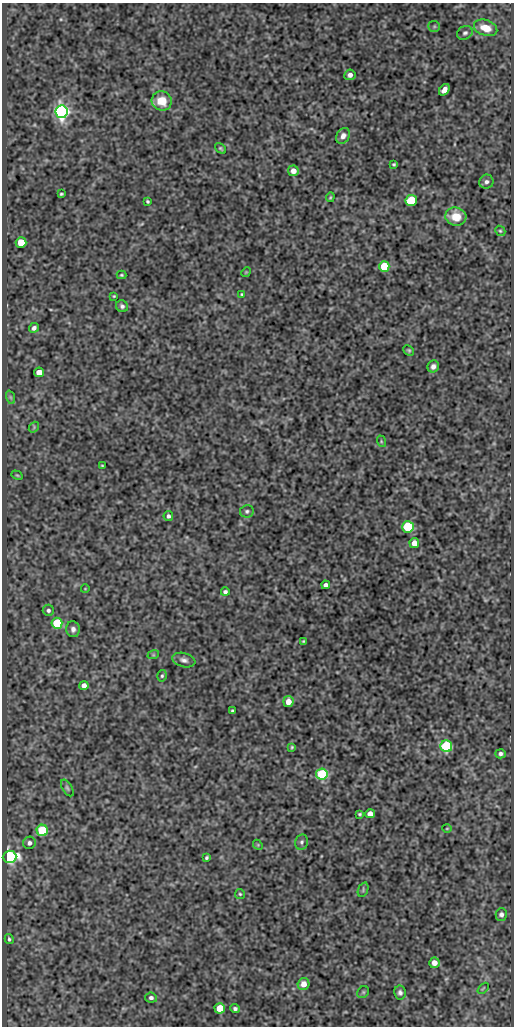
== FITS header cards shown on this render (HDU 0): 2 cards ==
NAXIS1  =                  512
NAXIS2  =                 1024

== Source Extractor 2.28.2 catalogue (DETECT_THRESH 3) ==
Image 512 x 1024 px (HDU 0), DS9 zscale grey, 1 PNG px = 1 image px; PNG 516 x 1028 px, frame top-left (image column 1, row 1024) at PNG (2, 3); each listed source drawn as its Kron ellipse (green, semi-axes under 4 px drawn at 4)
Background 82.5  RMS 0.54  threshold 1.63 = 3 sigma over >= 5 px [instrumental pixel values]
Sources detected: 77; all 77 listed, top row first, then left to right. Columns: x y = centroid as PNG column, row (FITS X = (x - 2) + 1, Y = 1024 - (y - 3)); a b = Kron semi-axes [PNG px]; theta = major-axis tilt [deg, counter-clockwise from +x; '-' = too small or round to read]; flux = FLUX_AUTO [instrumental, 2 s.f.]
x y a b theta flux
434 26 6 5 - 59
486 28 12 8 -19 600
465 33 8 6 28 100
350 75 6 5 - 160
444 90 6 4 53 210
162 101 10 9 - 700
62 112 6 6 - 15000
343 136 8 6 59 180
221 148 6 4 -39 54
394 164 3 3 - 50
293 171 5 5 - 270
486 182 7 7 - 120
61 194 4 3 - 51
330 197 5 3 - 42
411 200 6 5 - 1400
147 201 3 3 - 48
456 217 10 9 - 720
500 231 5 4 - 54
21 242 5 5 - 920
384 266 5 5 - 1500
246 272 5 4 - 36
121 275 5 3 - 48
242 294 3 3 - 38
114 296 3 3 - 34
122 306 6 6 - 97
34 328 5 4 - 120
409 350 6 4 -44 55
433 366 6 5 - 140
39 372 5 4 - 430
10 397 7 4 -71 61
34 427 6 4 50 50
381 441 6 3 -73 45
102 466 3 2 - 35
17 475 6 4 -29 45
247 511 7 6 - 84
168 516 5 5 - 98
408 527 6 5 - 3000
414 543 5 5 - 310
326 585 4 4 - 120
85 589 4 3 - 26
225 592 4 4 - 88
48 610 6 5 - 96
57 623 5 5 - 2100
73 629 8 7 - 160
303 641 3 3 - 41
153 655 6 4 18 40
184 660 12 7 -14 160
162 676 6 4 73 63
84 685 4 4 - 190
288 701 5 5 - 330
233 711 4 3 - 67
446 746 6 6 - 4100
292 747 4 3 - 45
500 754 5 4 - 100
322 774 6 6 - 3000
67 788 9 5 -58 82
360 814 3 3 - 51
370 814 5 4 - 280
447 828 5 3 - 32
42 830 5 5 - 2100
301 842 8 6 79 96
29 843 6 6 - 120
258 845 5 4 - 40
9 857 7 6 - 9000
206 858 4 3 - 59
363 890 8 5 69 59
240 894 5 5 - 50
501 914 6 5 - 100
9 939 5 4 - 58
434 963 5 5 - 280
304 984 6 6 - 310
483 988 6 2 45 27
363 992 6 5 - 54
400 993 7 6 - 110
151 998 6 5 - 100
220 1008 5 5 - 960
235 1009 5 4 - 92